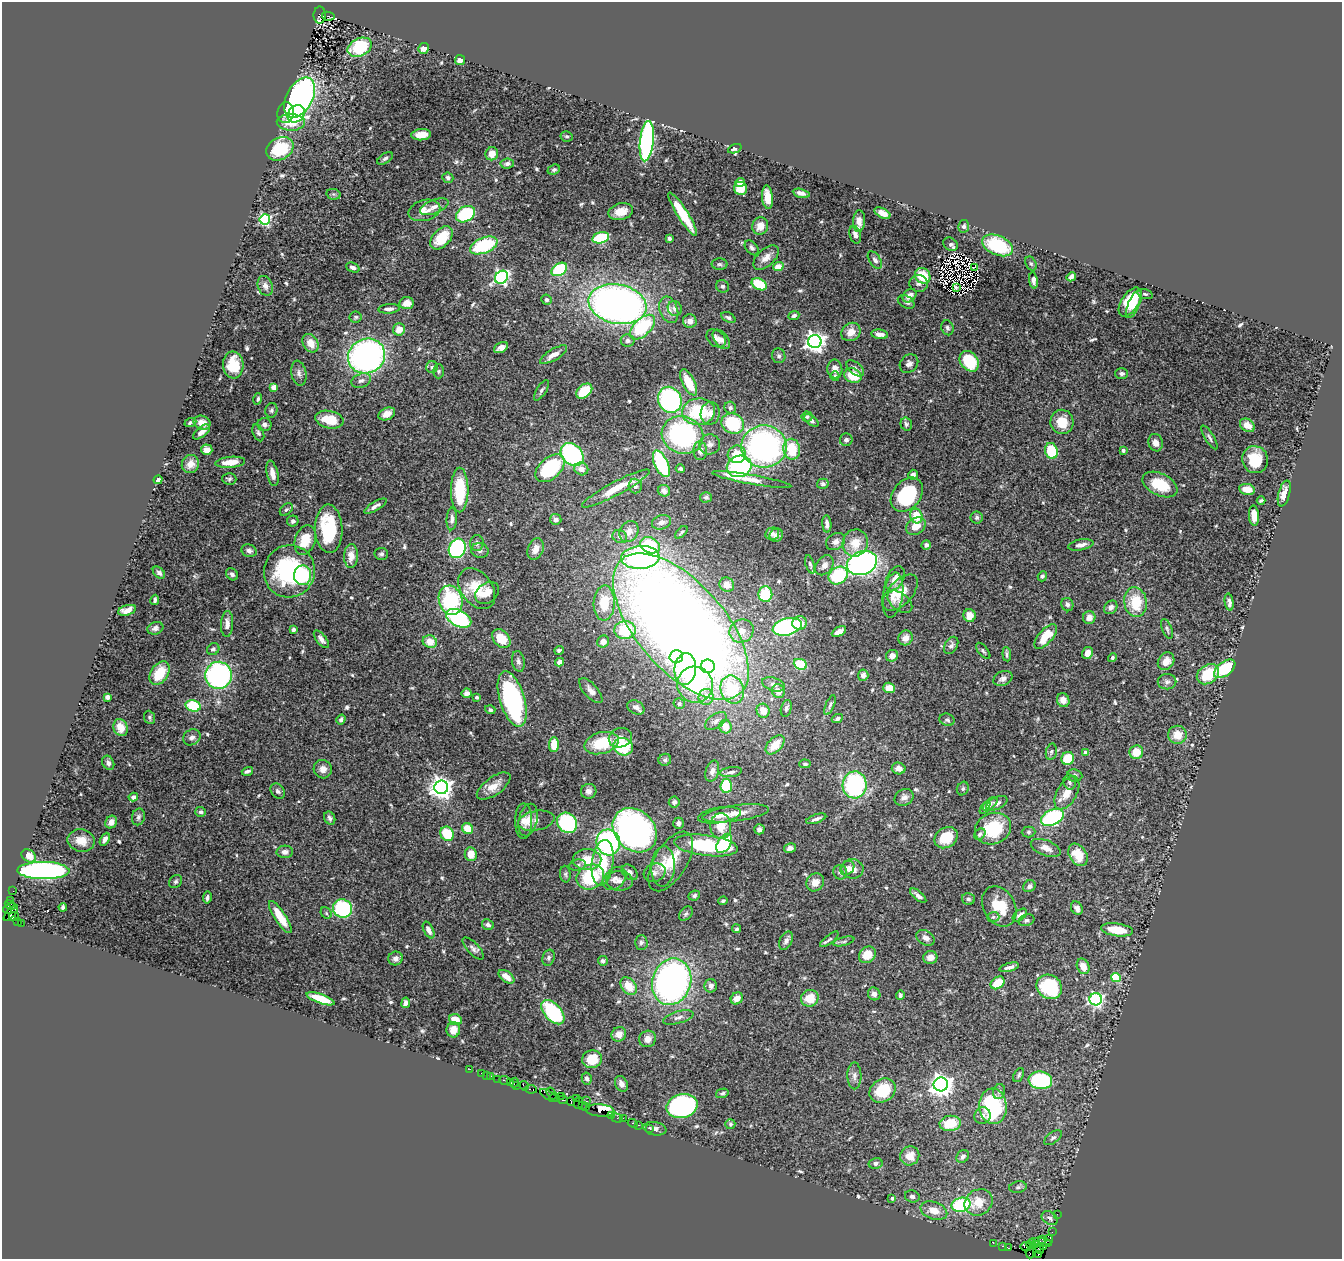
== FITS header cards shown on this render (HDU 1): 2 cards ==
NAXIS1  =                 1340
NAXIS2  =                 1257

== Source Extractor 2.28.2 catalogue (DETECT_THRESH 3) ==
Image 1340 x 1257 px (HDU 1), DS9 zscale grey, 1 PNG px = 1 image px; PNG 1344 x 1261 px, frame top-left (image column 1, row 1257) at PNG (2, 2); each listed source drawn as its Kron ellipse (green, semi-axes under 4 px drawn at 4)
Background 1.26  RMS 0.027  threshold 0.0816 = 3 sigma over >= 5 px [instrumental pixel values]
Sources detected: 620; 3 with non-positive FLUX_AUTO (blend fragments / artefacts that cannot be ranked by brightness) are neither listed nor drawn; of the other 617, the 500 brightest by FLUX_AUTO listed and drawn (117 fainter detections omitted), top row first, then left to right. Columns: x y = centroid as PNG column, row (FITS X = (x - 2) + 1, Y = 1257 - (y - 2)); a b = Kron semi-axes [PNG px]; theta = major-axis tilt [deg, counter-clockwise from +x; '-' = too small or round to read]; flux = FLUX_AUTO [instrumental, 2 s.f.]
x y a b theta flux
320 15 8 6 90 740
328 16 6 3 -10 1100
360 47 12 8 25 94
424 48 5 5 - 9.8
460 60 5 5 - 11
300 98 22 13 61 500
286 113 10 8 80 22
296 114 9 8 - 97
291 122 14 8 -1 32
421 135 10 5 5 21
567 136 6 5 - 3.2
647 141 20 7 84 430
280 149 14 11 28 94
735 149 7 3 21 3.2
492 154 6 6 - 22
385 158 9 5 33 4.3
507 164 7 5 8 6.7
554 170 6 5 - 3.5
448 178 5 5 - 4.7
740 183 5 4 - 12
740 188 7 6 - 34
801 193 8 4 -12 8.4
333 194 7 5 -11 3.7
767 197 12 5 -85 25
434 207 15 6 21 12
424 210 16 10 15 20
621 212 12 8 14 22
882 213 8 4 -27 13
465 214 10 7 31 120
683 214 25 5 -58 71
265 219 5 5 - 240
859 221 11 6 87 12
760 226 9 8 - 18
964 226 6 5 - 5
855 235 9 5 -72 9.6
441 238 13 8 46 49
601 238 8 5 14 140
669 239 3 3 - 3.9
950 244 8 6 -35 5.4
484 245 14 7 22 120
998 245 16 9 -23 130
752 248 8 5 -51 5.4
766 258 15 8 43 15
875 260 10 5 -56 7
720 264 8 6 -1 4.4
1031 264 7 5 -62 3.7
778 266 5 4 - 23
975 267 3 2 - 3.3
353 268 7 4 -22 6.8
559 269 8 6 33 120
923 276 8 7 - 67
501 277 7 6 - 380
1071 277 5 3 - 12
1033 280 8 4 -82 7.9
919 283 9 8 - 8.2
759 284 8 5 -28 69
265 286 10 7 -70 8.8
723 286 7 6 - 4.3
956 287 3 3 - 3.7
1145 294 8 4 -15 3.6
909 296 8 5 44 15
546 300 5 5 - 4
906 302 9 6 -30 7.2
1130 302 16 8 58 50
406 303 7 6 - 19
617 304 29 19 -11 1100
1134 304 15 5 66 25
389 309 11 4 4 8.2
675 309 8 7 - 7.9
669 310 14 9 -71 15
794 316 5 4 - 5
356 317 6 5 - 3.7
728 317 7 5 -30 4.6
690 321 7 6 - 13
642 327 15 8 44 120
947 328 8 6 -71 5
399 329 6 6 - 21
851 332 10 8 38 17
880 334 8 4 -7 13
716 338 11 8 -38 11
721 339 11 6 -53 9.4
628 341 7 6 - 5.7
815 342 7 6 - 1100
311 343 10 7 -58 25
501 348 7 5 30 11
553 355 15 5 30 15
367 356 19 17 27 620
779 356 7 6 - 4.8
969 361 11 8 -51 89
909 364 10 8 44 8.2
233 365 13 10 -84 41
432 367 6 6 - 3.9
855 368 10 6 -39 7.5
835 369 9 7 -84 13
439 371 7 5 89 3.6
299 373 12 7 -78 8.6
1121 374 6 5 - 5.3
835 376 5 4 - 5.7
853 376 9 7 -23 48
361 381 10 6 19 8.3
689 382 14 6 -63 47
274 387 4 4 - 29
541 390 12 5 57 5.3
584 391 9 6 39 50
258 399 6 4 73 4.1
670 400 13 11 -66 280
730 408 6 5 - 4.8
271 410 7 6 - 4.7
699 412 16 13 6 100
710 413 11 9 79 14
387 414 9 6 24 14
807 417 5 5 - 3.8
329 420 14 8 -12 43
811 420 8 4 -39 4.1
190 422 6 3 22 3.8
1062 422 12 11 - 35
202 423 8 7 - 18
733 424 11 10 - 110
906 424 6 5 - 4.3
264 425 7 6 - 6.9
1247 425 8 6 -36 19
202 432 10 5 39 11
258 433 9 5 -67 4.6
683 435 21 18 -23 290
1209 437 13 4 -59 5.1
846 440 6 6 - 5.7
1156 443 9 7 -72 12
710 444 10 10 - 12
764 446 23 21 -2 520
792 449 10 8 -79 55
207 450 5 5 - 12
1123 450 3 3 - 6.6
700 451 9 7 -87 12
1051 451 8 6 -77 69
737 454 9 8 - 38
572 455 13 10 -47 230
1255 460 13 13 - 49
230 462 15 5 5 25
190 464 9 8 - 18
661 464 14 6 -65 140
739 466 12 10 20 200
550 468 17 10 42 130
581 469 7 6 - 13
680 469 4 4 - 4.9
272 473 13 5 -77 14
913 475 5 4 - 6.3
229 479 7 5 -3 4.2
752 479 40 4 -10 27
158 480 4 3 - 4.6
823 484 6 5 - 4.5
1160 485 18 11 -26 55
635 486 7 6 - 6.2
616 488 38 6 28 46
1247 489 8 5 -10 22
460 490 22 8 90 83
664 491 6 5 - 7.7
1284 494 13 5 75 17
907 495 19 14 50 140
706 497 6 5 - 3.9
1261 501 4 3 - 3.2
375 506 12 4 31 7.9
286 509 7 5 47 3.5
916 516 7 6 - 40
1254 516 10 5 -86 20
977 517 6 6 - 4.6
452 519 11 5 86 6.6
556 519 6 5 - 8.7
293 521 5 5 - 4.5
662 522 10 7 18 7.8
827 524 9 4 -85 7.4
916 526 10 8 31 23
329 529 24 13 -88 120
629 532 11 9 60 15
681 532 7 4 47 3.2
772 534 7 6 - 6.3
776 535 7 6 - 8.6
620 537 7 6 - 7.2
305 540 15 10 72 40
836 542 10 8 33 9.3
477 543 8 6 88 6.5
855 543 13 12 - 33
650 545 10 7 -24 84
926 545 4 4 - 5.4
1081 545 13 5 11 11
457 548 10 8 63 220
536 549 11 7 69 17
480 550 9 7 -14 6.7
249 551 7 6 - 7.1
381 554 7 6 - 4.4
351 556 12 7 89 17
640 557 19 11 4 390
862 563 15 11 22 570
810 564 9 4 -73 4.9
824 565 11 8 54 11
289 571 26 25 - 190
159 573 7 4 -43 5.2
232 574 6 5 - 5.8
302 575 10 8 88 110
838 575 10 8 32 120
1042 576 5 4 - 4.1
895 578 13 8 59 13
727 585 7 7 - 15
477 589 23 15 -53 57
487 593 13 9 37 19
900 593 22 12 47 32
765 594 8 7 - 88
893 595 23 10 81 26
155 600 5 3 - 4.2
451 600 15 11 -74 160
900 602 14 8 -39 8.9
1135 602 15 11 -82 59
1229 602 8 4 -81 6.8
604 603 17 10 88 55
1067 605 7 6 - 6.3
1111 607 7 6 - 8.9
127 610 9 5 17 17
970 616 6 6 - 21
1089 617 6 6 - 14
459 618 13 8 -27 210
800 623 7 7 - 22
227 624 13 6 87 14
681 626 89 44 -49 3700
787 627 15 8 15 300
155 628 8 6 18 6.3
293 629 4 3 - 5.5
1167 629 10 5 -67 4.5
625 630 11 9 6 88
742 631 12 11 - 25
839 632 8 4 28 8.8
1046 637 15 7 48 33
501 638 10 7 -48 38
905 638 7 7 - 14
321 639 10 5 -52 7.3
430 642 7 6 - 23
603 642 6 5 - 11
951 645 9 6 59 7
213 649 6 5 - 4.3
559 650 5 4 - 3.8
983 651 10 4 -50 4.1
1088 653 6 5 - 13
1007 654 7 4 -85 4
676 656 7 6 - 100
892 656 6 5 - 13
1112 657 5 4 - 4
518 661 10 6 -79 6.7
1166 661 9 7 53 20
560 662 4 4 - 13
800 664 6 5 - 70
708 666 7 6 - 46
685 669 16 11 83 150
1225 669 12 7 37 89
159 673 13 8 57 48
1208 674 12 9 35 67
219 675 13 13 - 370
863 675 5 5 - 11
1003 678 10 7 24 8.7
1167 682 9 7 2 6.1
773 684 12 6 -17 8.3
695 685 18 17 - 140
889 688 6 5 - 22
732 690 14 11 -69 130
591 691 15 7 -49 12
778 691 7 6 - 13
467 693 5 4 - 8.1
107 697 4 4 - 18
477 697 3 3 - 3.5
706 697 8 7 - 20
512 699 29 12 -73 320
1063 700 7 6 - 13
679 704 5 5 - 5.3
830 705 11 4 67 4
193 706 8 5 -15 81
636 707 9 6 -29 8.4
786 708 8 5 74 4.4
490 710 5 4 - 4.4
763 711 7 6 - 22
149 717 7 5 -68 3.7
837 719 6 4 28 4.8
341 720 5 4 - 5.4
947 720 8 6 -17 4.6
716 721 12 7 34 9.1
121 727 9 7 -70 22
725 727 7 6 - 24
1177 735 9 9 - 27
192 737 9 7 31 8.1
620 738 12 9 20 12
602 743 17 10 15 69
554 744 7 5 88 35
775 745 11 7 45 31
623 747 10 8 -21 83
1051 752 8 5 79 4.4
1086 752 4 4 - 15
1136 752 7 6 - 30
1068 758 7 6 - 48
665 760 6 6 - 4.4
108 763 7 5 -62 6.4
805 764 5 4 - 3.7
899 768 7 6 - 15
323 769 9 9 - 11
247 771 6 3 17 4.8
712 771 11 6 74 8.9
731 772 11 5 7 6.6
1075 775 7 6 - 6.3
1070 782 7 6 - 5.4
855 785 13 12 - 240
494 786 20 9 36 22
726 786 7 5 85 110
441 787 7 7 - 1300
963 788 7 5 60 4
278 791 8 6 -53 5.2
589 791 8 7 - 8.9
1067 793 18 10 61 26
133 797 5 4 - 6.9
904 797 10 8 31 10
674 802 5 5 - 4.8
997 803 11 6 26 8.4
990 804 9 5 40 5.8
985 808 7 4 58 3.7
201 812 5 5 - 4.9
736 813 33 8 8 30
719 815 22 7 9 19
138 817 8 6 76 5.7
1052 817 12 7 26 230
330 818 7 5 -64 5.1
816 819 10 3 18 6.2
528 820 16 9 76 19
523 821 18 8 -90 17
536 821 18 9 11 13
111 822 7 5 58 14
567 823 11 9 -47 190
678 823 6 5 - 5
721 826 13 10 -87 32
468 829 6 5 - 32
759 829 5 5 - 6.5
993 829 18 15 22 85
635 830 24 19 -45 840
1028 832 7 5 1 3.9
447 834 7 6 - 60
980 834 6 5 - 3.9
946 838 12 9 35 56
105 839 7 4 62 8.8
81 840 14 11 -11 26
608 842 13 12 - 330
724 843 10 6 58 110
706 845 32 10 -7 140
790 848 6 5 - 8
1046 848 16 7 -20 15
285 852 8 6 2 9.4
471 854 7 6 - 21
1078 855 12 8 -57 40
29 856 8 6 -37 20
587 860 14 10 1 35
671 861 33 16 58 57
603 863 23 10 83 60
578 865 8 5 10 4.8
663 866 20 11 87 32
847 868 8 6 48 9.6
853 869 11 9 -9 17
43 871 26 8 -1 590
630 872 9 6 -44 7.1
840 872 7 7 - 5.7
655 873 11 9 26 9.7
565 874 8 5 -86 3.9
590 877 14 12 31 100
615 879 13 9 46 11
176 881 7 5 45 3.9
619 881 13 10 -6 11
815 882 9 8 - 19
1029 886 6 5 - 7.2
13 891 2 2 - 19
694 896 6 4 24 4
918 896 10 4 -39 7.7
207 898 6 3 81 4.9
968 899 6 5 - 4.2
10 900 3 2 - 39
723 901 4 3 - 3.3
10 905 6 3 -27 90
999 906 21 15 -61 53
63 907 4 3 - 3.5
343 908 10 9 - 160
1077 908 7 5 -57 6.9
7 910 4 3 - 170
11 913 10 4 50 970
326 913 6 5 - 3.5
686 914 8 5 49 4.5
1020 915 8 5 39 11
14 917 5 4 - 82
280 917 19 5 -57 39
993 917 6 5 - 3.8
1026 920 8 5 19 4.9
18 921 3 2 - 30
21 923 2 2 - 34
488 925 6 5 - 7.1
737 929 4 4 - 3.2
429 930 9 5 -64 11
1117 930 16 6 -7 46
926 938 10 7 -32 10
829 939 11 4 38 3.7
786 941 10 6 62 7.3
844 941 11 4 16 4.2
641 942 7 6 - 5.2
473 949 14 6 -47 7.3
867 955 9 7 44 31
930 957 7 6 - 14
395 958 7 6 - 8.6
549 958 8 6 71 5
603 961 5 5 - 4.6
1083 966 8 6 -65 21
1009 967 10 4 15 7.6
506 977 9 5 -37 20
1116 978 5 4 - 76
672 982 23 19 73 710
998 983 7 5 36 42
629 986 10 7 -51 35
711 986 6 6 - 7.3
1049 987 13 11 -38 150
874 994 6 6 - 8
900 995 5 4 - 3.9
737 998 6 5 - 18
810 998 9 8 - 33
321 999 14 4 -20 51
1096 999 6 6 - 380
406 1003 5 4 - 8.7
553 1012 14 8 -48 130
678 1017 15 6 16 9.2
455 1020 6 5 - 30
453 1030 7 6 - 17
619 1034 7 7 - 16
648 1039 8 8 - 14
592 1059 10 9 - 36
470 1069 2 2 - 14
481 1073 2 2 - 35
486 1075 2 2 - 12
1019 1075 7 5 65 3.8
491 1076 3 2 - 73
854 1076 13 7 -89 8.9
587 1078 6 5 - 4.7
498 1079 2 2 - 12
1040 1080 12 8 -7 150
505 1081 5 3 - 94
510 1082 3 3 - 66
514 1083 5 3 - 100
621 1084 8 6 -64 10
941 1084 7 7 - 1400
517 1085 3 2 - 62
524 1086 5 3 - 120
531 1089 6 3 -9 110
883 1090 14 11 35 67
999 1092 8 5 71 5.1
551 1093 6 3 -59 120
722 1093 6 4 15 3.7
549 1096 10 2 -31 150
561 1096 2 2 - 110
554 1097 4 2 - 57
576 1098 2 2 - 62
563 1100 4 3 - 150
571 1101 4 3 - 150
586 1101 3 2 - 17
579 1103 6 3 70 170
582 1106 3 2 - 75
682 1106 16 11 13 360
993 1106 18 13 -85 140
586 1107 2 2 - 20
600 1110 14 6 -4 110
611 1115 4 3 - 60
982 1116 8 8 - 8.1
617 1118 6 2 -17 49
623 1118 2 2 - 43
633 1123 5 3 - 95
950 1123 10 7 7 50
730 1124 5 5 - 3.4
639 1125 3 2 - 76
650 1129 2 2 - 27
655 1129 11 6 -9 7.3
1053 1138 10 5 36 5.1
910 1156 10 9 - 24
963 1156 7 5 46 6.6
875 1163 7 5 12 5.9
1018 1187 9 5 10 4.6
912 1196 7 6 - 6.4
892 1198 3 3 - 4.7
979 1202 14 12 33 32
961 1205 9 7 13 160
934 1211 14 8 -19 22
1057 1214 2 2 - 29
1050 1218 9 6 -34 7.3
1052 1232 3 2 - 3.7
1042 1239 4 3 - 910
1049 1240 5 4 - 160
1041 1242 11 3 -7 240
993 1243 2 2 - 30
1031 1244 4 3 - 47
1035 1244 3 2 - 50
1002 1246 3 2 - 42
1044 1246 4 3 - 44
1026 1247 5 3 - 150
1008 1248 4 3 - 94
1040 1248 5 3 - 510
1030 1253 5 3 - 95
1039 1254 3 3 - 170
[117 fainter detections neither listed nor drawn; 3 non-positive-flux detections neither listed nor drawn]